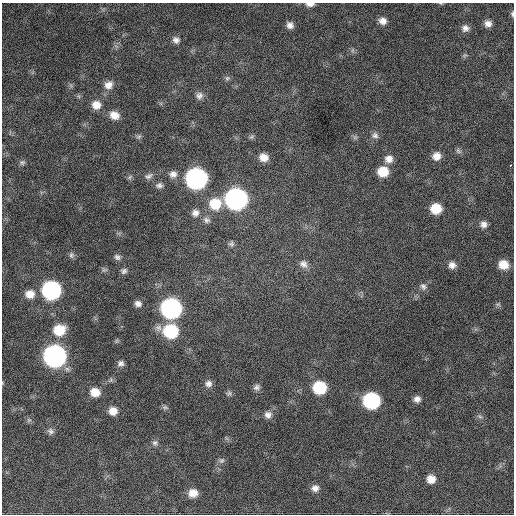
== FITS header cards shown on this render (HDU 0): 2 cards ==
NAXIS1  =                  512 / Axis length
NAXIS2  =                  512 / Axis length

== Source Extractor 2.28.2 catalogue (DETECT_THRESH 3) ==
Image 512 x 512 px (HDU 0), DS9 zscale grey, 1 PNG px = 1 image px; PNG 516 x 516 px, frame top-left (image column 1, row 512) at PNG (2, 3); no overlay
Background 816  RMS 22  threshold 67.3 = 3 sigma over >= 5 px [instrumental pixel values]
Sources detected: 71; all 71 listed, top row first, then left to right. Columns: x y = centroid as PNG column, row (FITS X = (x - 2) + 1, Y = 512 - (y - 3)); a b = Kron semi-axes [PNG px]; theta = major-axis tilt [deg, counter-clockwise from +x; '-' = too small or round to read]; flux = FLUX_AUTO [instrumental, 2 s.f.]
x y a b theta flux
310 4 9 4 1 7100
512 14 7 4 -86 2600
383 21 8 7 - 9400
488 24 8 7 - 8800
290 25 7 6 - 7600
465 28 9 8 - 7500
176 40 10 8 -34 7100
465 55 6 5 - 2500
227 78 7 7 - 3400
108 85 12 10 41 13000
199 96 10 9 - 7100
96 105 10 9 - 16000
114 115 11 9 -24 15000
375 135 9 8 - 6000
139 137 8 6 54 3300
252 137 8 6 54 3100
458 151 9 6 -42 3700
436 156 9 9 - 13000
263 157 10 9 - 15000
389 159 11 10 - 11000
22 163 8 6 8 3700
510 165 3 3 - 3500
383 172 10 9 - 34000
173 174 10 9 - 8600
149 176 11 7 31 5900
130 177 8 4 42 2300
196 179 11 11 - 740000
159 185 10 7 2 5300
236 199 11 11 - 780000
215 204 12 12 - 43000
436 208 9 9 - 36000
195 213 10 9 - 8600
206 220 10 8 -17 6500
484 224 9 8 - 7700
231 243 8 7 - 4100
71 255 8 7 - 4100
117 257 9 7 -43 4800
303 264 12 10 -44 9600
503 264 10 9 - 22000
452 265 9 8 - 8700
104 270 8 6 10 3300
124 271 9 7 29 4800
423 286 10 8 -49 5900
51 290 11 10 - 400000
30 294 11 10 - 16000
138 304 9 7 -22 6900
498 304 7 5 29 2700
171 308 11 10 - 610000
59 330 12 10 14 38000
170 331 12 10 -14 110000
116 341 6 4 71 2100
55 356 11 11 - 910000
121 363 7 6 - 5400
208 384 9 9 - 7300
257 387 9 7 21 5400
320 388 10 9 - 82000
95 392 10 9 - 19000
229 393 8 6 50 3800
417 399 7 7 - 7500
371 401 11 10 - 230000
165 407 9 5 -20 3200
113 411 9 8 - 15000
268 415 10 10 - 8500
480 416 8 4 -9 3100
29 420 6 6 - 3200
51 431 9 8 - 5600
155 443 8 8 - 4800
222 460 8 7 - 4400
431 479 9 8 - 15000
315 488 9 8 - 8700
193 493 10 9 - 17000
At the frame edge (FLAGS 8, measured only in part): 2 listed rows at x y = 310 4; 512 14